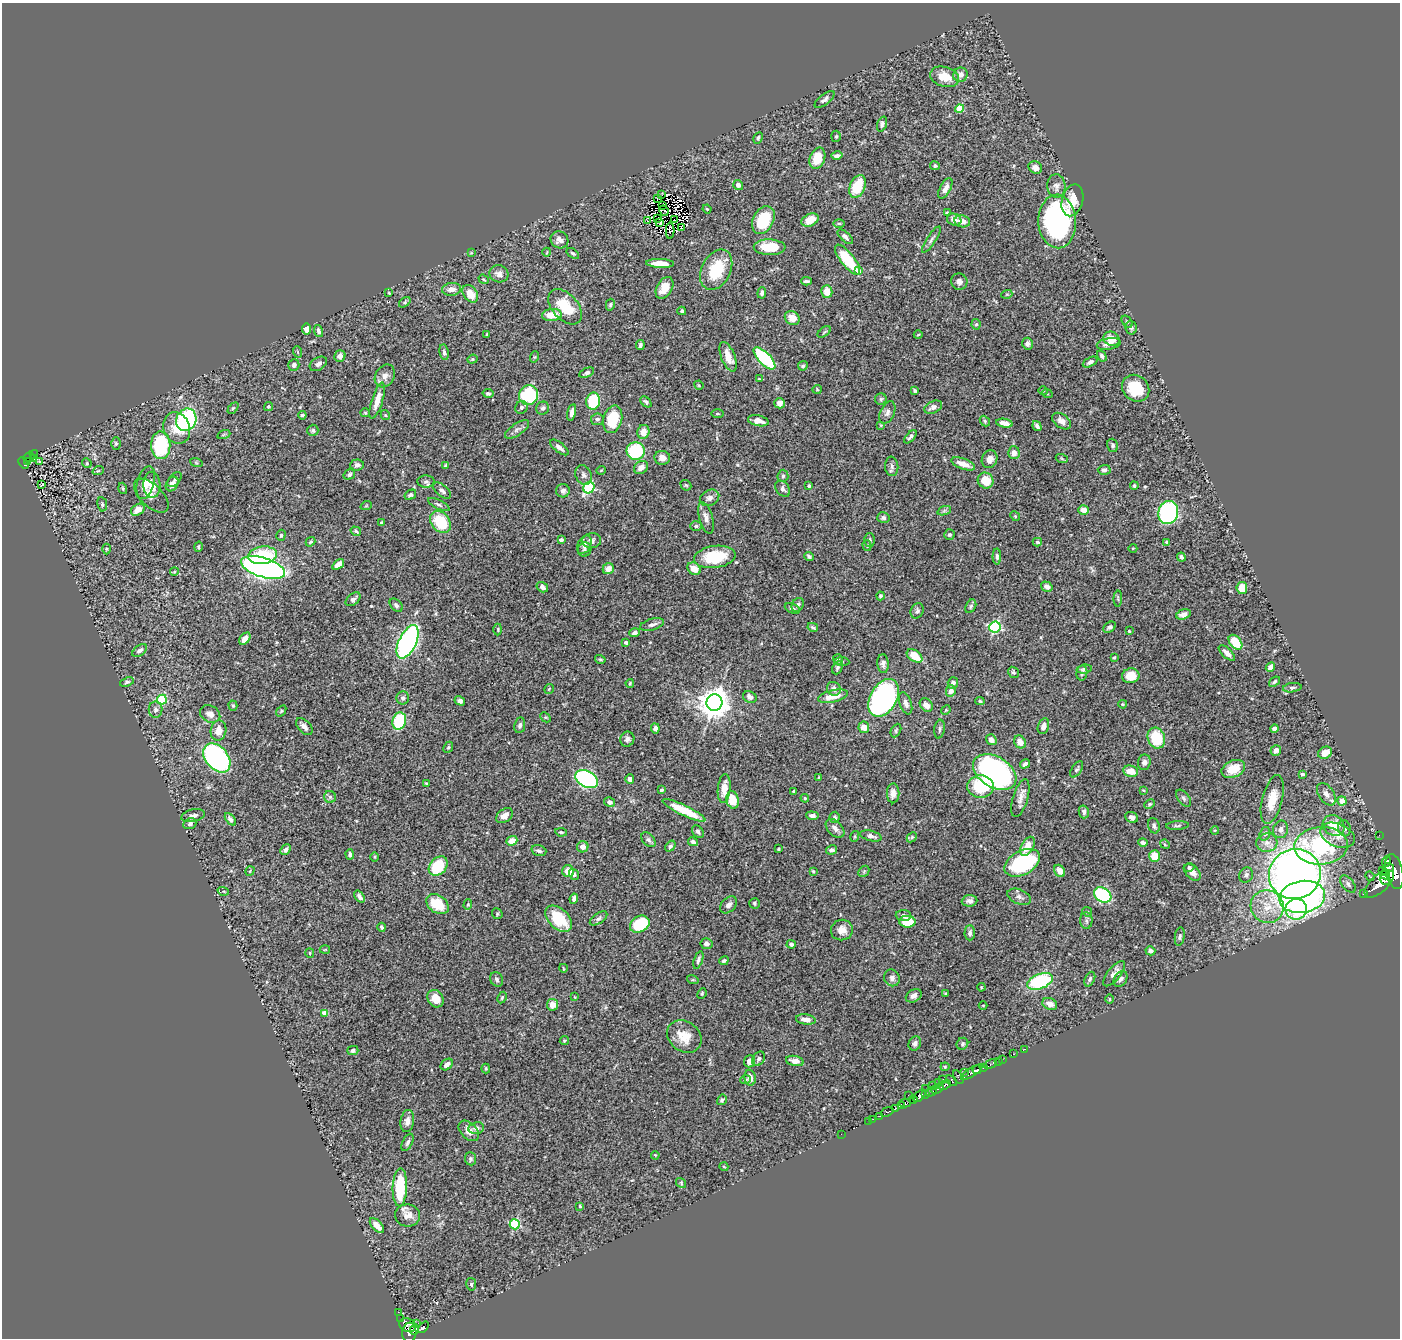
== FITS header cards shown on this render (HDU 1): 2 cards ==
NAXIS1  =                 1398
NAXIS2  =                 1336

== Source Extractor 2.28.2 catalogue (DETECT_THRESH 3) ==
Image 1398 x 1336 px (HDU 1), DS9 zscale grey, 1 PNG px = 1 image px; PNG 1402 x 1340 px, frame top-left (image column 1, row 1336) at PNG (2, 3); each listed source drawn as its Kron ellipse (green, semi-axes under 4 px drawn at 4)
Background 0.51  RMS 0.022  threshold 0.0672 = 3 sigma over >= 5 px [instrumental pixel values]
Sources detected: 512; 2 with non-positive FLUX_AUTO (blend fragments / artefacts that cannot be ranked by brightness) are neither listed nor drawn; of the other 510, the 500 brightest by FLUX_AUTO listed and drawn (10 fainter detections omitted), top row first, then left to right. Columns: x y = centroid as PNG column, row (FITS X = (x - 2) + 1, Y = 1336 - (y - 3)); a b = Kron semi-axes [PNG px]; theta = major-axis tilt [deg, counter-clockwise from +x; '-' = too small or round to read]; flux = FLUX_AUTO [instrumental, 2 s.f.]
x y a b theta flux
961 75 7 7 - 8.5
945 77 15 10 -17 25
825 99 12 5 38 5.5
960 108 4 4 - 47
882 124 8 4 70 4
836 136 5 4 - 2.5
758 138 6 4 63 3
837 156 5 3 - 4.5
817 158 11 7 69 32
935 166 5 4 - 2.5
1035 167 7 6 - 8.2
738 185 5 5 - 7
858 186 12 7 67 50
1056 186 12 9 -86 7.8
945 188 11 5 61 9.4
662 195 2 2 - 350
657 199 3 2 - 2.3
1072 200 16 10 75 22
663 206 3 2 - 3
707 209 4 3 - 1.5
664 211 5 4 - 5.6
947 213 4 3 - 1.5
658 218 4 2 - 1.8
675 220 3 2 - 1.4
763 220 15 10 62 65
810 220 9 6 26 20
954 220 7 6 - 10
648 221 3 2 - 20
962 221 8 6 -12 12
1057 221 27 19 -88 290
660 223 3 2 - 1.1
839 224 6 4 0 2
682 228 3 2 - 1.6
670 231 8 4 89 4.2
845 237 9 4 -42 4.5
560 240 9 8 - 8
931 240 15 4 56 4.9
770 247 16 8 -1 40
547 252 4 3 - 1.1
471 253 4 4 - 1.3
573 253 7 4 -36 2.5
848 260 18 6 -52 71
660 263 14 4 -2 20
716 270 21 14 63 60
858 271 4 4 - 12
499 274 9 8 - 7.6
484 279 5 2 - 1.6
806 281 5 3 - 2.8
959 282 8 8 - 5.8
664 288 12 7 60 22
451 289 9 6 7 9.7
827 291 6 5 - 17
389 293 3 2 - 1.2
762 293 6 4 85 3.7
470 294 10 6 -54 20
1007 294 5 3 - 1.4
405 302 6 3 37 2.1
610 305 6 4 76 2.1
565 307 21 12 -48 53
682 311 4 3 - 3
552 315 10 6 5 25
792 318 8 6 -35 17
1127 322 7 4 -54 2.3
976 324 5 4 - 2.6
1131 328 7 5 -77 3.5
307 329 5 4 - 9.6
319 331 6 4 -72 4.6
824 332 8 4 36 2.1
487 334 4 3 - 1.9
918 335 4 2 - 1.2
1112 339 8 7 - 18
1027 344 6 5 - 4.2
1109 344 12 5 9 8.7
640 345 5 3 - 3.4
298 352 6 3 -71 1.6
444 352 8 5 -82 3.4
340 356 6 5 - 7.2
1102 356 6 4 -60 4.2
534 357 6 3 71 1.4
728 357 16 7 -69 20
764 358 14 6 -46 130
472 359 5 4 - 2.2
1090 362 8 4 27 4
318 364 9 6 33 6
294 365 6 5 - 3.8
803 366 5 4 - 2.3
587 373 8 4 24 4.2
385 376 12 9 59 9.6
759 379 3 2 - 1.3
699 385 5 4 - 1.5
1136 388 14 12 -42 52
817 389 5 4 - 1.5
915 391 4 3 - 2.3
1043 391 5 4 - 1.7
488 393 5 4 - 2.6
1047 393 5 3 - 1.4
529 395 10 9 - 110
881 399 6 6 - 2.5
377 401 19 5 73 18
593 401 8 7 - 62
646 402 6 4 -44 3
780 403 5 5 - 7.1
268 407 5 4 - 2.8
521 407 6 6 - 4.1
933 407 9 6 24 7.3
233 408 6 4 45 2.1
543 408 7 6 - 3.6
572 412 8 4 77 7.4
365 413 5 4 - 1.7
887 413 12 7 65 5.9
717 414 6 3 0 1.8
302 415 4 3 - 2.9
385 415 5 4 - 1.9
597 419 6 5 - 4.3
613 419 14 9 76 52
186 420 11 10 - 200
758 421 10 5 -11 12
985 421 6 4 -49 2.1
1062 421 10 6 -36 8.8
1004 423 8 4 -10 10
881 425 4 4 - 1.3
1037 426 5 4 - 4.1
177 428 16 13 -69 27
517 429 14 6 34 6
313 430 6 5 - 2.9
643 432 7 6 - 15
224 434 6 4 19 2.3
910 437 8 4 49 3.9
116 444 6 5 - 2.6
161 445 14 9 -89 120
1113 445 7 5 -74 3.3
559 447 11 5 -38 6.5
636 451 9 9 - 93
1014 453 6 5 - 9.6
34 454 4 3 - 10
29 457 6 3 28 11
34 458 3 2 - 2.7
662 458 8 7 - 9.5
990 459 9 7 66 10
1062 459 6 4 -20 1.7
27 461 3 3 - 14
40 462 3 3 - 2.3
196 462 6 4 -20 1.8
24 463 6 3 -49 17
87 463 5 4 - 1.7
963 464 12 5 -20 16
357 465 7 5 6 4.2
446 466 4 3 - 3.1
892 466 10 6 -85 5.4
641 467 7 6 - 9.3
601 470 5 3 - 1.2
1104 470 6 5 - 3.5
98 471 5 3 - 1.4
349 475 6 5 - 3.5
583 475 10 8 -68 5.6
783 476 6 5 - 3.4
175 479 8 5 48 3.9
426 481 9 6 -4 4.2
986 481 8 7 - 27
146 483 17 8 75 12
172 484 8 6 59 8.7
42 485 3 2 - 1.2
152 485 13 8 -87 18
686 485 6 4 -42 1.8
809 486 3 3 - 2.9
1134 486 4 3 - 2.2
123 488 6 3 -71 1.6
589 488 6 5 - 130
783 489 9 6 -51 4.6
442 491 10 5 -40 5.8
563 491 7 6 - 5.5
410 495 6 4 33 3
151 496 21 11 -44 10
710 498 10 7 28 7.8
102 504 7 5 -81 2.8
439 505 12 4 -26 3.7
366 506 6 3 19 1.6
138 510 7 5 33 13
1084 510 5 4 - 13
944 511 7 4 19 3.1
1168 513 11 10 - 240
1015 516 5 4 - 1.5
706 518 16 6 -74 9.5
883 518 6 5 - 3.2
440 522 12 9 -53 59
381 523 4 3 - 2.1
696 526 6 5 - 3.3
356 531 5 3 - 1.9
281 535 6 4 73 2.3
949 535 5 5 - 3
561 540 4 4 - 6.9
870 540 7 5 89 3.2
591 541 9 7 6 7.6
310 542 5 3 - 2.3
1037 542 5 4 - 2.5
1167 542 4 3 - 2.6
584 545 10 6 61 7.3
867 546 5 4 - 2.4
198 547 5 3 - 1.9
1133 548 4 3 - 1
106 549 5 3 - 1.5
585 550 7 6 - 4.2
263 555 14 9 7 71
809 556 5 4 - 2.8
715 557 21 11 8 66
997 557 8 4 -90 3.2
1181 557 4 3 - 2.9
338 564 7 4 38 9.1
263 567 23 9 -18 990
608 569 6 5 - 14
694 569 7 5 -36 14
174 572 4 3 - 1.5
542 587 6 4 -33 5.8
1047 587 6 4 -33 8.5
1242 588 6 5 - 28
880 596 4 4 - 2.6
353 599 9 5 40 5
1118 599 8 3 86 1.8
396 605 8 5 -46 3.8
798 605 7 5 57 4.7
971 606 7 5 61 2.9
792 609 8 4 -25 3.6
917 611 8 6 65 4.2
1183 614 7 5 17 7.7
652 624 12 5 15 6.5
813 627 5 2 - 2.1
995 627 6 5 - 180
1110 627 7 4 33 3.8
498 630 6 3 -90 1.5
1129 631 3 3 - 1.4
635 633 5 4 - 4.7
245 639 7 4 52 11
408 642 18 8 64 420
1235 642 8 5 -51 38
626 643 4 3 - 2.8
140 650 8 5 35 4.9
1227 653 10 4 -42 8.3
915 656 9 5 -35 27
1114 657 4 3 - 1.6
600 659 5 3 - 2.1
838 660 6 4 -57 2.1
842 662 7 3 -3 1.6
883 664 9 5 -86 5.2
837 667 7 5 66 3.4
1270 667 5 4 - 8.7
1084 669 7 4 6 3.5
1013 672 6 5 - 2.9
1082 673 7 5 80 3.9
1131 676 9 7 10 24
127 682 7 4 19 2.3
1274 682 6 4 39 2.7
630 683 4 3 - 1.9
953 683 5 5 - 4.5
1292 688 9 4 8 3.3
549 689 5 3 - 1.3
834 689 7 6 - 6.1
951 691 6 5 - 10
833 696 15 6 13 21
750 697 7 5 -24 8.5
403 698 6 6 - 4.4
884 698 20 13 61 380
162 700 5 5 - 98
460 701 5 4 - 3.9
980 701 5 4 - 2.1
714 703 8 8 - 2500
906 703 11 6 -71 7
1123 704 4 3 - 1.5
926 705 7 6 - 8.9
233 706 5 4 - 2.2
156 710 8 7 - 5.6
946 710 5 4 - 1.5
281 711 6 3 53 1.6
210 714 11 8 -28 9.3
545 717 6 4 -43 1.8
399 721 9 6 72 81
520 725 8 5 81 4.4
1043 726 8 5 73 8
304 727 10 6 -45 6.8
864 727 6 5 - 16
655 728 5 4 - 6.4
940 729 9 5 83 3.6
1275 729 4 4 - 6.7
219 731 10 8 79 16
896 731 7 4 64 2.8
1156 738 10 8 -71 55
627 739 7 7 - 4.3
991 740 6 5 - 8.8
1020 742 7 5 -57 13
448 747 6 4 66 2
1276 750 5 5 - 5.6
1325 753 7 5 29 17
217 758 16 11 -50 250
1144 762 8 6 78 6.4
1025 764 5 3 - 4.3
1077 769 9 5 56 3
1233 769 12 8 23 26
1131 771 8 5 -10 19
995 772 23 15 -31 490
1302 774 4 3 - 3.1
819 777 4 2 - 1
587 779 12 8 -29 300
630 779 4 4 - 3.9
426 783 4 3 - 1.6
981 786 13 11 -4 67
724 788 14 6 84 17
661 790 4 4 - 2.8
1143 790 4 3 - 1.3
794 791 3 3 - 2.7
893 793 10 6 89 9.8
1326 794 12 7 -56 8.9
330 797 6 6 - 3.2
805 798 4 4 - 1.4
1020 798 20 7 74 11
1184 798 10 5 -53 3.7
1272 799 25 10 76 26
733 800 9 6 -75 26
1342 801 4 4 - 15
610 802 6 4 -31 5.3
1150 804 5 4 - 2.1
684 810 23 5 -26 39
1084 812 6 5 - 3.7
193 816 12 6 12 7
504 816 9 6 37 9.8
812 816 6 4 -5 5.2
835 817 5 5 - 3.1
1132 817 7 5 -23 5.3
230 819 7 4 -50 4.7
190 824 7 5 26 4.2
1334 825 11 9 -34 27
1154 826 8 5 -70 4.3
1177 826 11 3 3 3
835 828 11 7 -46 8.3
1344 828 8 6 -75 5.5
1281 829 9 7 77 8
1215 830 4 3 - 1.3
561 832 6 3 -9 2.1
698 832 7 5 -54 3.9
1265 834 7 5 72 3.2
1338 835 18 11 -23 19
1379 835 2 2 - 6.9
855 836 5 3 - 1.3
871 836 11 5 -14 6.9
912 837 6 4 45 2.2
648 840 8 5 -49 4
512 841 5 4 - 17
693 842 5 4 - 4.1
1143 843 5 4 - 4.4
1267 843 10 9 - 10
1165 844 5 4 - 1.8
670 846 6 4 52 3
1027 846 10 6 61 21
1321 846 27 19 4 200
583 847 6 5 - 9.9
779 849 3 2 - 1.7
286 850 6 4 49 5.4
831 850 6 4 10 5.2
539 851 7 5 -19 4.4
350 854 5 4 - 3.2
1155 856 6 5 - 24
375 857 5 3 - 1.6
1387 861 5 4 - 230
1022 863 19 12 29 150
438 866 11 8 48 64
1189 868 5 4 - 3.1
1388 868 6 4 13 570
1383 870 4 3 - 140
250 871 5 3 - 1.2
568 871 6 6 - 16
813 871 4 3 - 1.8
864 871 6 4 46 2.4
1060 871 6 5 - 12
1394 871 18 8 -78 2800
1192 872 10 6 -46 11
574 874 5 4 - 3.1
1295 874 26 25 - 1200
1246 875 8 6 61 4.1
1385 875 5 3 - 310
1370 876 5 2 - 1.2
1385 880 5 5 - 770
1348 884 10 6 -51 4.8
1379 884 18 8 42 2500
223 891 6 3 -18 1.8
1363 894 2 2 - 25
1103 895 9 7 -33 140
359 897 6 4 -52 4.7
1019 897 12 7 -23 6.9
1302 897 23 16 10 470
574 899 5 4 - 3.9
969 901 8 5 5 5.9
754 903 5 5 - 2.4
437 904 12 8 -35 39
468 905 5 4 - 1.8
728 905 10 6 47 7.1
1267 907 17 16 - 32
1296 909 11 10 - 72
1087 912 5 4 - 1.8
497 914 5 5 - 1.9
903 916 8 5 -4 5.5
599 918 10 5 35 3.8
559 919 16 10 -44 60
1086 921 8 6 -88 4.1
907 922 8 6 -3 37
640 924 10 8 30 74
382 927 4 3 - 3.2
842 930 11 10 - 14
970 933 7 5 89 5.2
1180 936 9 5 81 3.5
706 944 6 5 - 7
791 944 4 4 - 4.2
325 950 5 3 - 1.3
1150 951 5 4 - 5
310 953 5 4 - 1.6
698 960 9 4 72 4.5
724 961 5 4 - 2.7
563 968 4 3 - 1.3
1114 974 15 6 51 11
892 978 8 7 - 5.4
497 979 7 6 - 3.8
1090 979 8 5 67 3.1
1121 979 8 6 55 4.7
693 980 6 3 -17 1.9
1040 981 13 7 22 130
981 987 4 3 - 1.2
702 993 5 3 - 1.7
946 994 3 3 - 2.1
914 996 8 6 30 7.3
575 997 4 2 - 1.1
502 998 6 4 63 2.1
435 999 9 7 -57 20
1109 999 5 3 - 1.4
1050 1004 7 5 -27 8
552 1005 6 5 - 15
983 1005 4 3 - 1.1
325 1013 4 4 - 15
806 1019 10 5 -7 9.5
684 1037 18 14 -38 28
564 1040 4 4 - 1.6
915 1044 7 6 - 5.2
962 1044 6 5 - 2.7
1025 1049 3 2 - 7.2
353 1051 5 4 - 3.3
1014 1054 3 2 - 12
759 1059 8 5 59 4.4
1002 1059 2 2 - 5.6
749 1061 6 5 - 9.8
795 1061 9 5 -11 10
999 1061 3 2 - 12
447 1064 7 5 40 7.7
991 1064 7 3 32 41
945 1067 4 4 - 1.7
984 1067 4 3 - 72
486 1068 5 3 - 2.2
977 1070 4 3 - 170
964 1072 2 2 - 24
972 1072 12 4 32 750
958 1077 7 3 -60 49
750 1078 8 5 -78 11
943 1079 2 2 - 14
745 1080 5 4 - 2.1
952 1081 6 4 -41 93
938 1082 2 2 - 8.4
932 1085 3 2 - 32
944 1085 6 3 25 210
926 1089 3 2 - 4.2
937 1089 6 4 17 190
931 1092 6 3 31 100
926 1094 3 2 - 72
908 1095 2 2 - 10
920 1096 7 4 47 810
722 1100 5 4 - 3.1
913 1100 4 3 - 220
905 1103 6 3 -2 130
901 1105 4 3 - 140
895 1108 3 3 - 50
887 1112 7 3 18 57
880 1116 2 2 - 6.1
873 1119 2 2 - 9.5
407 1121 11 6 82 9.3
869 1121 3 2 - 12
476 1128 8 6 8 5.4
469 1131 12 7 -45 13
841 1134 2 2 - 2
408 1142 9 5 63 4.2
655 1155 4 3 - 1.2
471 1159 6 5 - 3.1
724 1167 4 3 - 1.2
681 1183 5 4 - 1.8
400 1187 19 7 88 85
580 1206 3 2 - 1.5
408 1215 12 11 - 13
515 1224 5 5 - 120
377 1226 9 5 -48 14
471 1284 6 5 - 2.8
398 1312 2 2 - 6.3
401 1318 3 2 - 9.3
416 1323 2 2 - 41
408 1325 9 6 -25 330
423 1327 6 4 51 150
415 1330 5 4 - 260
409 1333 10 7 84 480
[10 fainter detections neither listed nor drawn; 2 non-positive-flux detections neither listed nor drawn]